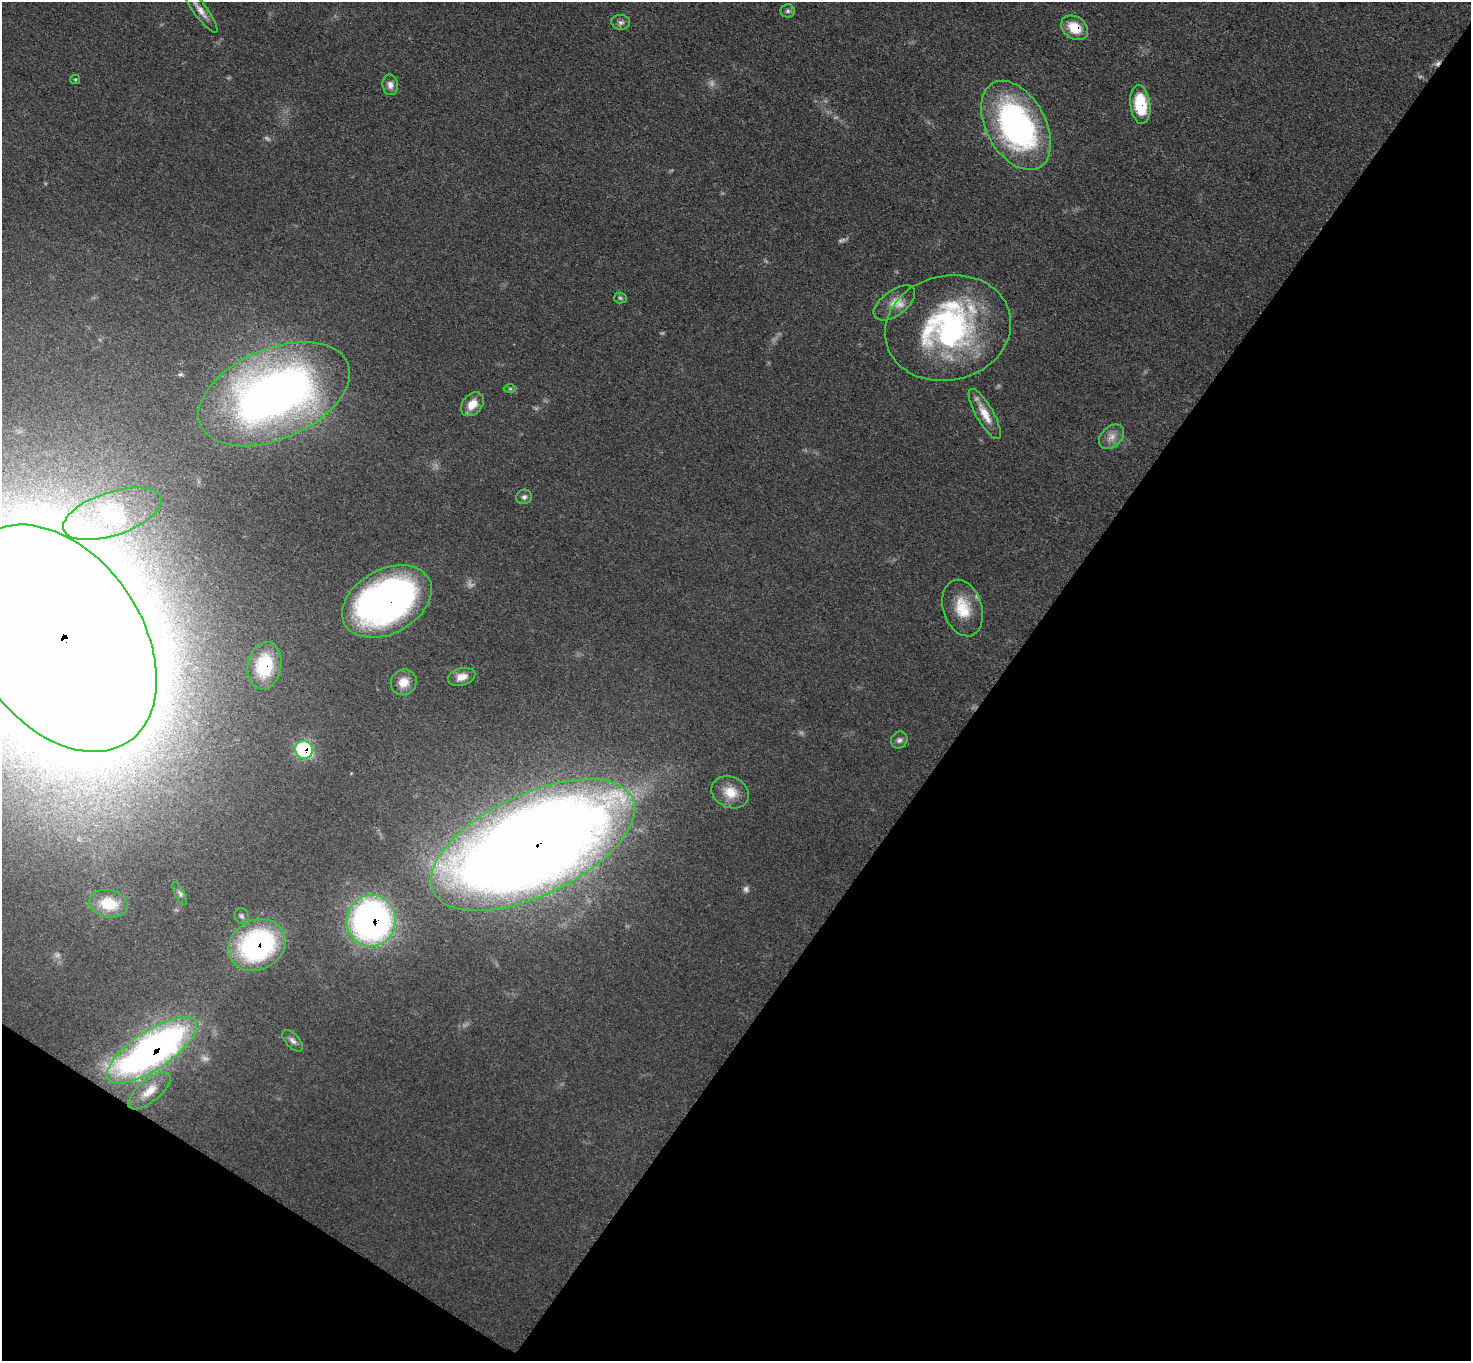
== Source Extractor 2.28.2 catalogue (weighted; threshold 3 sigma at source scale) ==
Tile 15 of 4 x 4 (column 3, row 4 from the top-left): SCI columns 2949-4417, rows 162-1520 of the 5894 x 5897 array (HDU 1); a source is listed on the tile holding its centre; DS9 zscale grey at full resolution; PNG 1473 x 1363 px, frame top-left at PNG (2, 2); each listed source drawn as its Kron ellipse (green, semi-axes under 4 px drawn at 4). Shown black and unused: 37% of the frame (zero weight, under 3 of 5 exposures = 1% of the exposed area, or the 3 px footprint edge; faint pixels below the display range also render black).
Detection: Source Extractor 2.28.2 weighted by HDU 2 'WHT'; one run over the whole footprint, this tile lists its part. Background 0.0479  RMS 0.0053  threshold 0.024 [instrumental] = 3 sigma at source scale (4.5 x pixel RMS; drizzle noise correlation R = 1.50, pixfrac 1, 0.05/0.05 arcsec/px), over >= 5 px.
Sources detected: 43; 4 too faint to see at this stretch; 1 cosmic-ray / hot-pixel residue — neither listed nor drawn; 2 inside a brighter listed object's ellipse — not listed separately; the other 36 listed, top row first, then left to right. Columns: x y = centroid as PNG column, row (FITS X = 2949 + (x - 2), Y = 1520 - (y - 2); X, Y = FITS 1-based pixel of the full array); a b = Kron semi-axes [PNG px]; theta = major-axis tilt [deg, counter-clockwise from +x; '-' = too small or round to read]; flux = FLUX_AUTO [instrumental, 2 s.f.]
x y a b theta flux
200 10 27 7 -54 4.9
788 11 7 6 - 1.4
621 22 9 7 -4 1.9
1075 28 15 11 -37 12
75 79 5 4 - 0.66
390 85 10 7 -83 3.1
1140 104 19 10 -83 23
1016 125 48 29 -61 150
620 298 6 5 - 0.97
894 303 24 12 37 7.8
948 328 64 52 13 120
510 389 6 4 -1 0.79
274 394 80 45 23 340
472 404 13 9 49 7.2
985 414 28 8 -60 9
1112 437 14 10 44 4.6
524 497 8 7 - 1.7
112 514 51 21 18 43
387 601 48 32 29 240
963 608 29 19 -73 17
58 638 125 83 -55 8900
264 666 24 17 80 29
462 677 14 8 16 5.1
404 682 13 12 - 6.6
899 740 9 8 - 2
304 750 9 8 - 54
730 792 19 15 -25 11
533 845 110 51 25 1400
180 893 12 5 -62 1.7
109 904 19 13 -12 18
242 916 8 7 - 1.4
371 921 26 24 84 220
257 945 30 25 29 100
293 1041 13 7 -47 2.4
152 1050 52 19 34 270
149 1091 26 11 39 8.3
Overlapping masked pixels (flux is a lower limit): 10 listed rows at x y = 1075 28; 1140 104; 387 601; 58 638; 264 666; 304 750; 533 845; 371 921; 257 945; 152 1050
Isophote crosses this tile's border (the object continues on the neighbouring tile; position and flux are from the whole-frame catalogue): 1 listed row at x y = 58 638